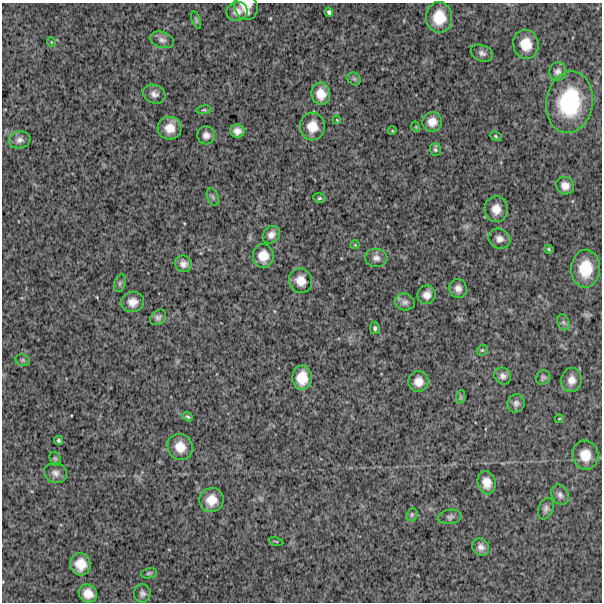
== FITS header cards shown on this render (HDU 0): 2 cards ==
NAXIS1  =                  600
NAXIS2  =                  600

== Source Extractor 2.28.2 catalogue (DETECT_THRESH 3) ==
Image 600 x 600 px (HDU 0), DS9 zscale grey, 1 PNG px = 1 image px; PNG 604 x 604 px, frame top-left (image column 1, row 600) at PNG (2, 3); each listed source drawn as its Kron ellipse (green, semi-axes under 4 px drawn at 4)
Background 946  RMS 270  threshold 812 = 3 sigma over >= 5 px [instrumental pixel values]
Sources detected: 75; all 75 listed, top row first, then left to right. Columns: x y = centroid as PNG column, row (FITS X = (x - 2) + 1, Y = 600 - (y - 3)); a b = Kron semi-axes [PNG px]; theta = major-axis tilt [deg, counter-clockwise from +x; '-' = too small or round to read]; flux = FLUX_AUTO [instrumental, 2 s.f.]
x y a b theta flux
246 7 13 11 -71 2.3e+05
237 11 10 9 - 1.3e+05
329 12 4 4 - 3.8e+04
439 17 15 13 -90 4.1e+05
196 20 9 3 -71 2.6e+04
162 40 12 7 -18 8.6e+04
51 42 5 3 - 1.3e+04
526 44 14 12 -82 3.3e+05
482 53 11 8 -22 7.7e+04
558 72 9 8 - 7.7e+04
354 79 7 6 - 3.4e+04
154 94 11 9 -24 9.2e+04
321 94 11 9 -78 2.3e+05
569 102 31 23 81 1.4e+06
204 110 7 3 8 2.6e+04
337 120 4 3 - 1.5e+04
432 122 10 9 - 1.7e+05
312 127 14 12 89 2.6e+05
416 127 5 3 - 1.6e+04
170 128 12 11 - 2.3e+05
237 131 7 6 - 1.1e+05
392 131 4 3 - 1.4e+04
206 135 9 9 - 9.3e+04
496 136 6 4 -24 2.7e+04
20 140 11 8 11 8.5e+04
435 150 6 5 - 3.3e+04
565 186 9 8 - 1.3e+05
213 197 9 5 -70 4.4e+04
319 198 6 5 - 3.1e+04
496 209 13 11 -88 2.0e+05
271 235 9 7 46 1.1e+05
499 239 11 9 -26 1.1e+05
355 245 5 3 - 1.3e+04
549 249 5 4 - 2.2e+04
263 256 12 10 -86 2.3e+05
376 258 11 9 -6 9.1e+04
183 264 8 8 - 9.7e+04
585 269 19 14 87 5.3e+05
301 281 12 11 - 2.0e+05
120 283 9 5 72 4.4e+04
458 288 9 8 - 1.0e+05
427 295 9 9 - 1.3e+05
133 302 11 10 - 1.6e+05
405 302 10 8 -16 6.9e+04
158 317 9 6 41 5.9e+04
563 322 8 5 -72 5.1e+04
375 328 6 5 - 3.7e+04
482 350 6 4 41 2.5e+04
23 360 7 5 -20 3.7e+04
503 376 9 8 - 8.1e+04
543 377 8 7 - 4.4e+04
302 378 12 9 87 3.1e+05
571 380 12 10 85 1.5e+05
418 382 10 10 - 1.6e+05
460 397 7 4 71 2.9e+04
516 403 9 8 - 6.9e+04
188 417 5 3 - 2.4e+04
559 419 4 3 - 1.3e+04
59 440 4 3 - 3.0e+04
180 447 13 12 - 2.5e+05
585 455 15 13 -79 3.0e+05
55 459 7 5 -68 3.5e+04
55 473 12 10 -21 9.8e+04
487 483 12 9 -78 1.9e+05
560 495 10 8 -63 7.7e+04
211 500 12 12 - 2.5e+05
546 509 11 7 68 6.9e+04
412 515 7 5 70 3.1e+04
450 517 12 7 8 6.0e+04
276 541 7 3 -13 1.8e+04
481 547 9 8 - 9.0e+04
80 564 11 10 - 2.7e+05
149 573 8 5 10 3.4e+04
142 593 9 8 - 6.7e+04
88 594 9 8 - 1.9e+05
At the frame edge (FLAGS 8, measured only in part): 1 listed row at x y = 246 7